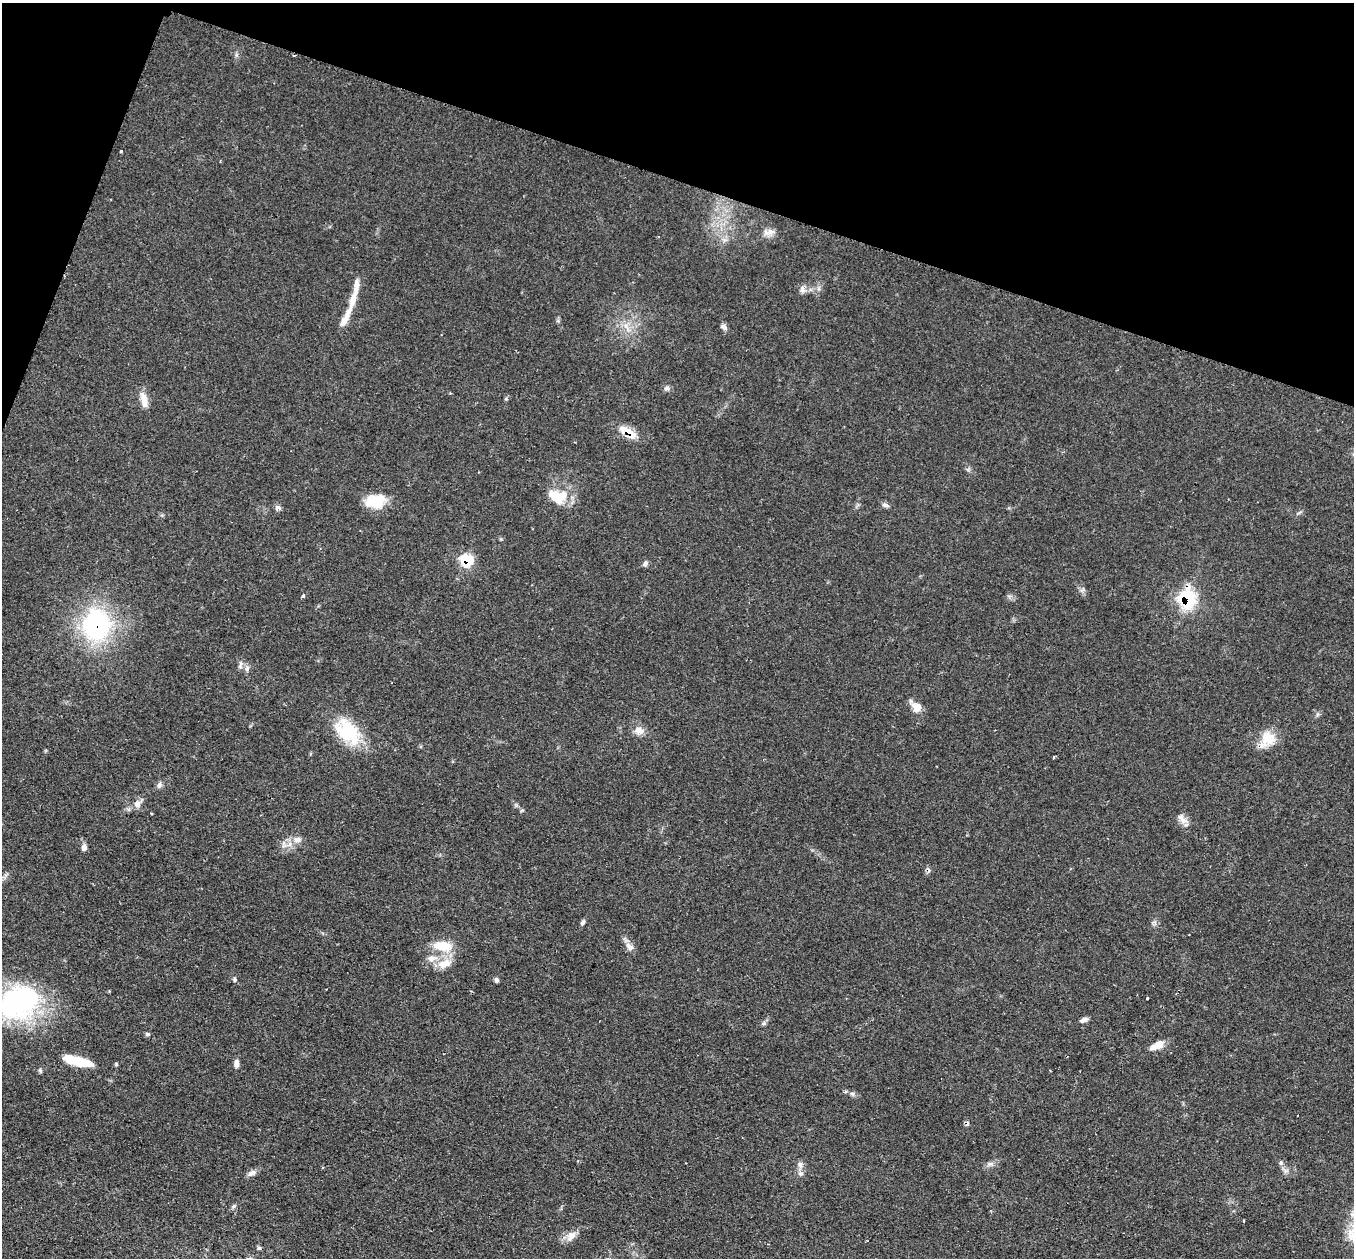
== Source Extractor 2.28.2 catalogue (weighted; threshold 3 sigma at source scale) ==
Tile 2 of 4 x 4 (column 2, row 1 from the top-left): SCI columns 1353-2704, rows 4041-5296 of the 5412 x 5432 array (HDU 1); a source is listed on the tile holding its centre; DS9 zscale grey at full resolution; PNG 1356 x 1260 px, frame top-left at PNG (2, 3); no overlay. Shown black and unused: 16% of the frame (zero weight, under 2 of 3 exposures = <1% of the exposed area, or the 3 px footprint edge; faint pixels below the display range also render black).
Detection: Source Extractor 2.28.2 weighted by HDU 2 'WHT'; one run over the whole footprint, this tile lists its part. Background 0.079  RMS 0.0058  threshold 0.0259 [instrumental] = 3 sigma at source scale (4.5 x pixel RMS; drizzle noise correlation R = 1.50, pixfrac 1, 0.05/0.05 arcsec/px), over >= 5 px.
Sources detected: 62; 2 cosmic-ray / hot-pixel residue — not listed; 6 inside a brighter listed object's ellipse — not listed separately; the other 54 listed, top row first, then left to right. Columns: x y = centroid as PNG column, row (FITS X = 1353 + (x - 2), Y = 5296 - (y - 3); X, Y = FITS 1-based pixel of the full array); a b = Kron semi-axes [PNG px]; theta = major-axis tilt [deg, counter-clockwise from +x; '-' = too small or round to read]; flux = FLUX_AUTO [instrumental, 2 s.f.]
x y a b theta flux
121 151 3 3 - 1.4
768 232 17 9 10 4.2
802 289 12 7 -80 2.4
353 299 26 8 71 8
723 327 9 7 -33 1.8
667 388 8 6 -1 1.6
144 400 23 8 -77 5.6
628 432 23 9 -31 11
559 497 23 17 36 15
375 501 23 15 2 16
885 505 11 5 -16 1.7
278 507 8 6 -9 1.7
466 560 7 6 - 44
645 563 8 6 61 1.6
303 596 3 3 - 1.7
1187 599 12 10 -79 55
96 625 29 26 84 91
240 665 13 6 76 2.1
247 668 8 6 75 1.8
916 707 14 12 -37 6.1
639 730 11 8 -29 5.2
348 731 37 22 -46 30
1267 739 24 18 53 12
1053 758 4 3 - 0.68
159 785 8 6 63 1.8
137 804 9 8 - 3.6
151 813 3 2 - 1.1
1182 819 17 8 -48 4.1
297 840 12 8 4 3.7
84 847 8 6 87 3
583 922 8 5 62 1.5
1189 935 3 2 - 0.51
443 946 23 11 -8 14
630 947 13 8 -35 3.4
444 963 21 11 17 8.5
235 979 6 5 - 1
496 980 6 5 - 1.4
1147 998 3 3 - 2.5
18 1002 56 42 19 97
1084 1020 10 5 29 2.2
764 1023 6 4 1 1.1
147 1034 6 5 - 1.2
1158 1045 16 7 23 7.7
78 1061 29 8 -14 24
236 1063 9 6 -89 3
852 1094 6 5 - 1.2
1281 1163 6 5 - 1.1
991 1164 9 4 0 1.6
800 1165 10 6 -83 2.2
252 1173 12 7 22 2.7
233 1206 8 5 28 1.2
1243 1221 3 3 - 1.8
571 1236 15 11 46 5.1
259 1248 5 5 - 0.97
Overlapping masked pixels (flux is a lower limit): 4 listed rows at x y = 628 432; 466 560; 1187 599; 96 625
Isophote crosses this tile's border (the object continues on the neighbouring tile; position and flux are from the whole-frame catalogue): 1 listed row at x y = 18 1002